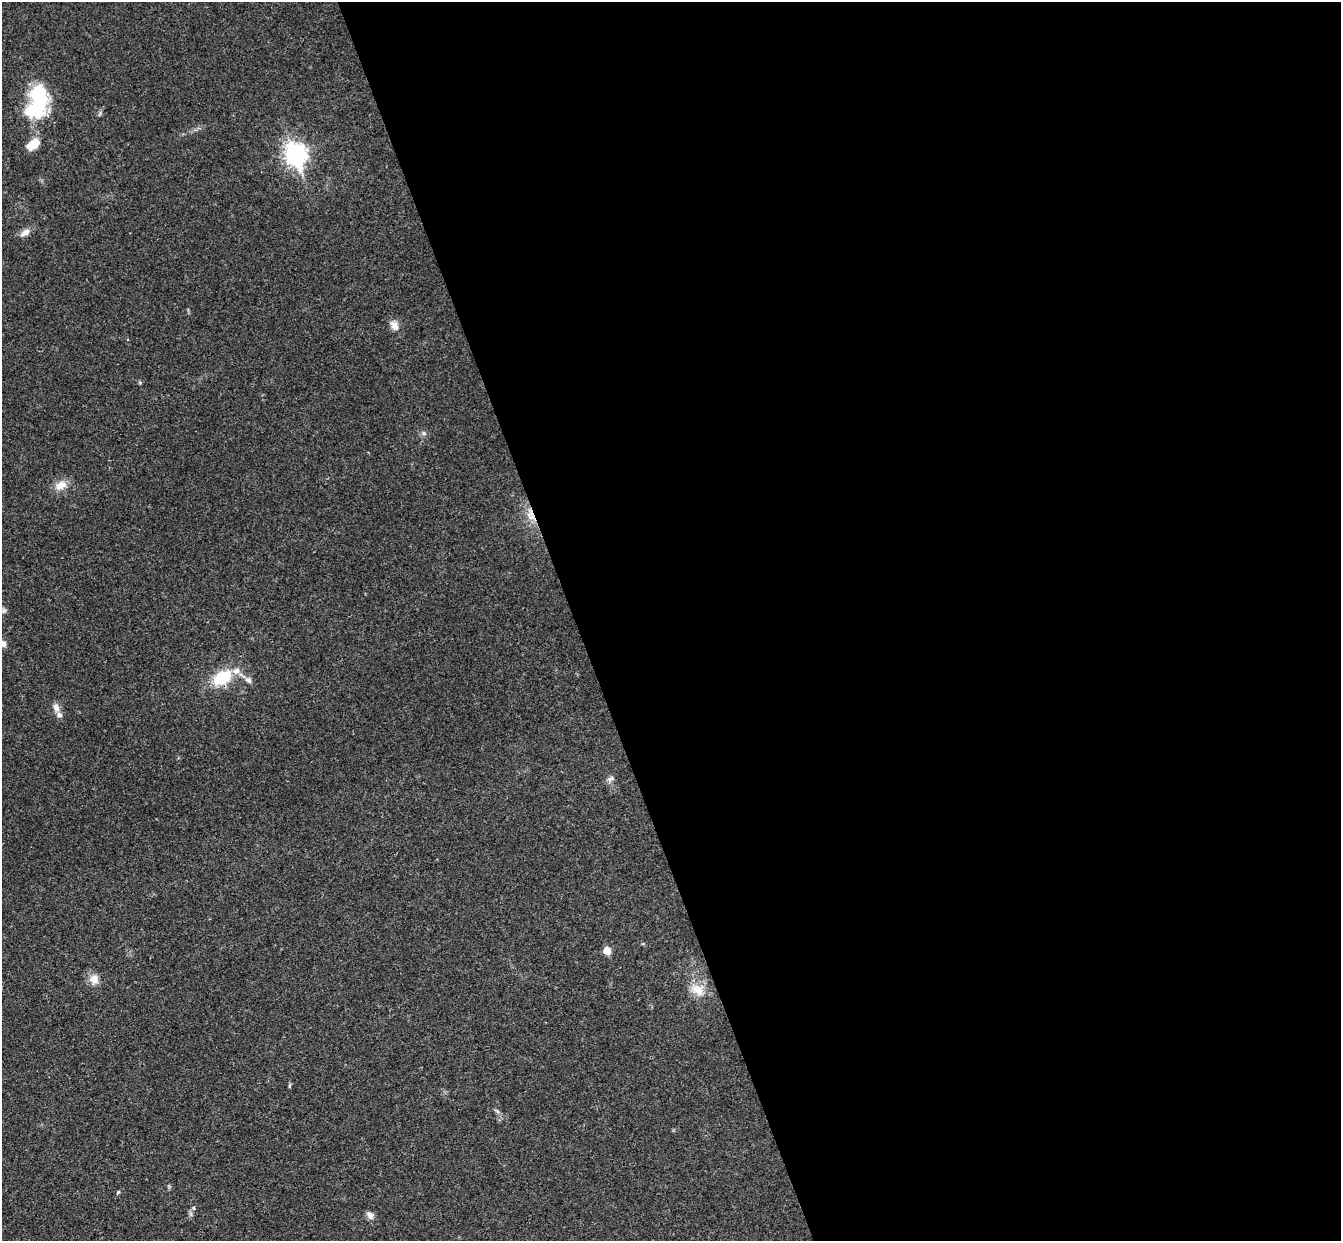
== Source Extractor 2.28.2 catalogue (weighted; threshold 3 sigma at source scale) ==
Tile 8 of 4 x 4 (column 4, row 2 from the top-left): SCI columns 4074-5412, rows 2773-4011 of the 5468 x 5422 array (HDU 1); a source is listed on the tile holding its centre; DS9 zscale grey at full resolution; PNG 1343 x 1243 px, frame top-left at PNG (2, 2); no overlay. Shown black and unused: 57% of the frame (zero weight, under 3 of 4 exposures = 6% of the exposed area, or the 3 px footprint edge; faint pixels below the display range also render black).
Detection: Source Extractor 2.28.2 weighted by HDU 2 'WHT'; one run over the whole footprint, this tile lists its part. Background 0.0399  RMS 0.0027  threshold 0.0121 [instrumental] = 3 sigma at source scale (4.5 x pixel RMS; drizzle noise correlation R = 1.50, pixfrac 1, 0.05/0.05 arcsec/px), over >= 5 px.
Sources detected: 25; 1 inside a brighter object's white glare — not listed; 2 inside a brighter listed object's ellipse — not listed separately; the other 22 listed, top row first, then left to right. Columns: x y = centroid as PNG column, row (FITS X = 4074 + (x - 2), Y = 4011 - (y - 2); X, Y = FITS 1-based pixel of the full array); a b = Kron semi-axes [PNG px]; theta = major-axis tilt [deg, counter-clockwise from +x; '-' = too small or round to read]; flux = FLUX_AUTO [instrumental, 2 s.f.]
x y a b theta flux
40 97 26 18 -70 17
33 144 16 9 35 4.5
295 154 10 8 -72 150
25 233 16 8 33 1.8
394 325 13 9 -61 2.1
140 383 6 4 -19 0.32
424 433 7 4 -90 0.53
61 485 17 11 30 3.1
530 513 17 9 90 3.4
4 610 7 5 -43 0.55
2 644 10 9 - 1.5
222 678 25 15 31 10
249 680 10 7 -34 1.2
56 708 12 8 -74 1.6
611 779 12 6 40 0.95
607 951 6 5 - 4.6
94 979 13 11 -87 2.6
698 990 20 15 -22 4.5
289 1086 6 4 72 0.31
118 1192 5 4 - 0.35
194 1208 5 3 - 0.27
370 1215 10 8 -44 1.3
Overlapping masked pixels (flux is a lower limit): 1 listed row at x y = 530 513
Isophote crosses this tile's border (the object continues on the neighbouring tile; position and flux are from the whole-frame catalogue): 1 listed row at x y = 2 644